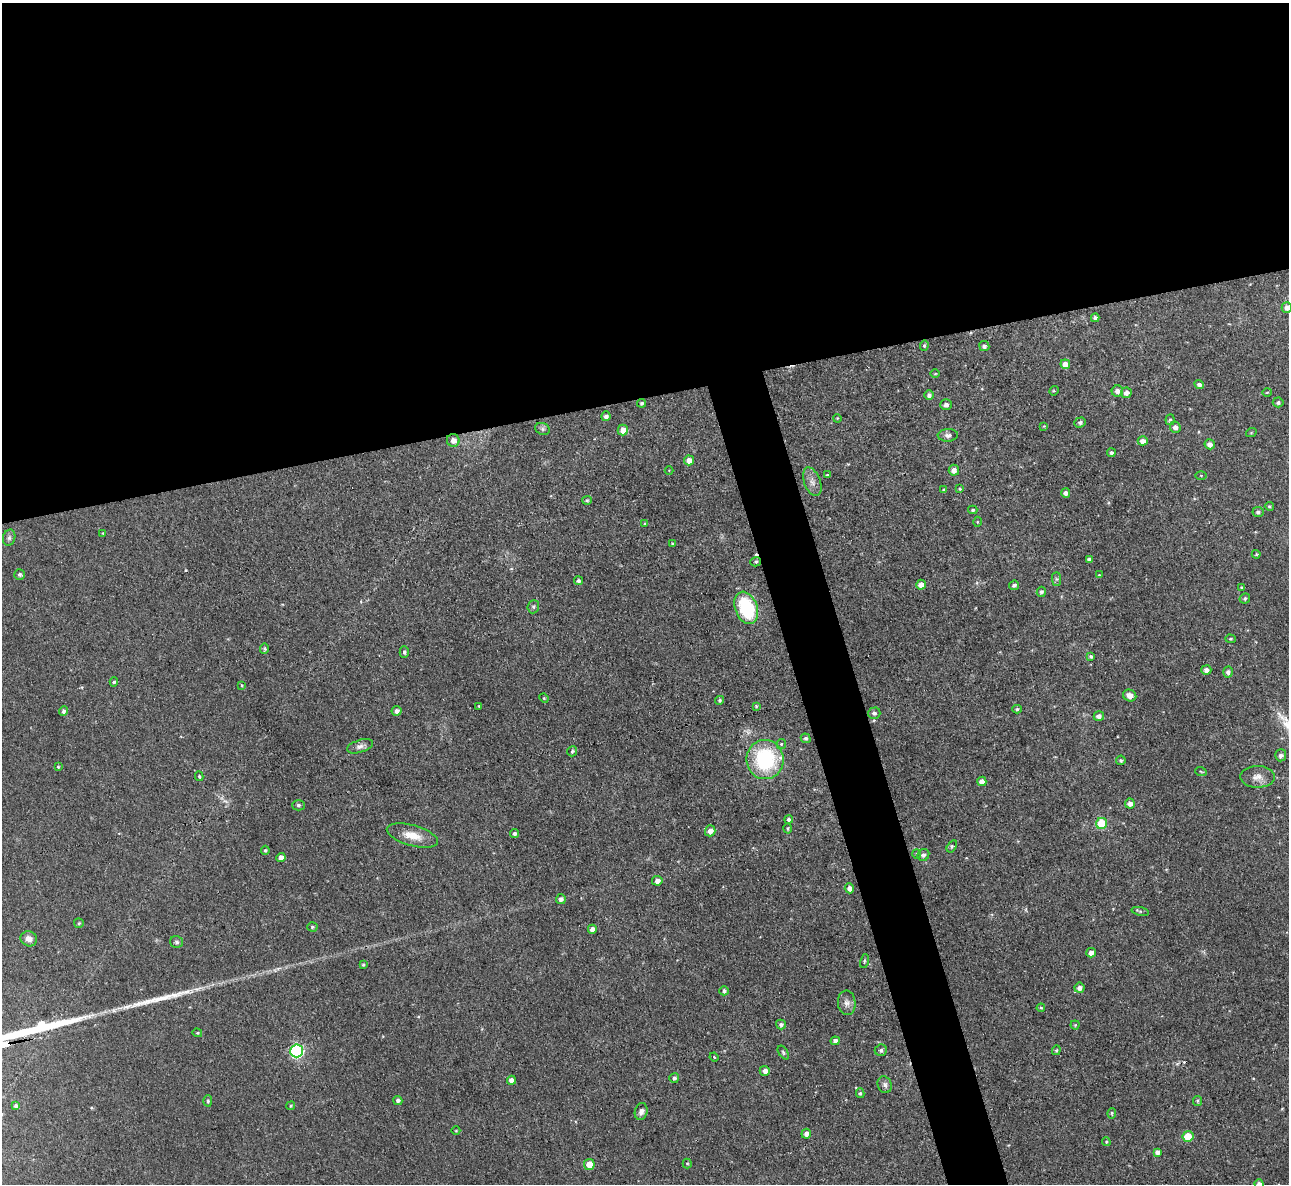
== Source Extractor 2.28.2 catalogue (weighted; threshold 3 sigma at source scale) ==
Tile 2 of 4 x 4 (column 2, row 1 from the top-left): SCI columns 1287-2573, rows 3684-4865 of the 5146 x 5127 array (HDU 1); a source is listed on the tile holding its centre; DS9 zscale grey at full resolution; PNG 1291 x 1186 px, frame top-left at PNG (2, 3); each listed source drawn as its Kron ellipse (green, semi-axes under 4 px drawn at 4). Shown black and unused: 36% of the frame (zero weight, under 3 of 4 exposures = <1% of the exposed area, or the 3 px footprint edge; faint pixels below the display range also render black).
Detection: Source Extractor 2.28.2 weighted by HDU 2 'WHT'; one run over the whole footprint, this tile lists its part. Background 0.0491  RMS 0.0074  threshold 0.0332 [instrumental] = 3 sigma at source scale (4.5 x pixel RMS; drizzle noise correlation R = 1.50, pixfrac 1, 0.05/0.05 arcsec/px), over >= 5 px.
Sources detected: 153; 1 too faint to see at this stretch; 2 cosmic-ray / hot-pixel residue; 1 long thin detection or spike segment (spike, bleed or trail) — neither listed nor drawn; the other 149 listed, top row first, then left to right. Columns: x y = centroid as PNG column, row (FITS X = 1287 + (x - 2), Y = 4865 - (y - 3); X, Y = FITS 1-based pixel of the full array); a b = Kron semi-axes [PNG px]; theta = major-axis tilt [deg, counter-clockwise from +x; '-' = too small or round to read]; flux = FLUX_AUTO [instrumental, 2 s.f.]
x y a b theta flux
1287 308 5 5 - 3.4
1095 318 4 4 - 2.3
924 345 5 4 - 1.1
984 346 5 5 - 2.4
1065 364 5 4 - 5.5
935 374 5 3 - 0.65
1199 385 5 4 - 2.4
1054 391 5 4 - 0.91
1117 391 5 5 - 3.5
1267 392 4 3 - 0.68
1126 393 5 5 - 3.4
929 395 5 4 - 2.3
1278 402 5 5 - 1.7
641 403 4 4 - 1.2
946 405 5 5 - 3.1
606 416 5 4 - 2.6
837 418 4 3 - 0.63
1170 420 5 4 - 1.3
1080 422 6 5 - 1.8
1044 426 4 4 - 0.71
1175 427 6 5 - 3.3
542 429 7 6 - 1.8
623 430 5 5 - 7
1251 433 5 3 - 0.63
948 435 10 6 3 2.8
453 440 6 6 - 4.3
1143 441 5 4 - 4.3
1210 444 5 5 - 4.1
1111 453 4 4 - 2.2
689 460 5 5 - 5.9
954 470 5 5 - 4.3
669 471 4 3 - 0.56
827 475 4 4 - 1
1201 475 5 3 - 0.68
812 482 15 8 -69 4.6
960 488 4 3 - 0.89
944 490 4 4 - 1.2
1066 493 5 4 - 2.8
587 500 5 4 - 1
1269 506 4 4 - 1
973 510 4 3 - 1.1
1258 512 5 5 - 1.8
977 522 5 3 - 0.66
644 524 4 3 - 0.62
103 533 4 3 - 0.65
9 538 8 6 75 2.1
672 544 4 3 - 0.8
1256 554 4 4 - 0.77
1089 559 4 4 - 1.8
756 562 5 4 - 1.1
20 574 5 5 - 1.9
1099 575 3 3 - 0.56
1056 579 7 4 -90 1.4
578 581 4 4 - 1.6
921 585 5 5 - 4.8
1014 585 5 4 - 1.7
1241 587 4 3 - 1
1041 592 5 4 - 1.8
1245 598 5 5 - 1.4
533 607 6 5 - 1.4
746 608 17 11 -70 52
1230 639 5 4 - 0.96
264 649 5 4 - 1.4
404 652 6 4 -88 1.6
1091 656 4 3 - 1.5
1206 670 5 5 - 3.5
1228 672 5 5 - 2.4
114 682 5 4 - 1.3
242 685 4 3 - 0.78
1130 695 7 5 -23 4.5
544 698 5 4 - 0.76
720 700 4 4 - 1.3
479 706 3 2 - 0.55
756 706 3 3 - 0.75
1017 709 5 4 - 1.3
64 711 5 4 - 2.4
397 711 5 5 - 2.9
874 713 6 5 - 2.1
1099 716 5 4 - 2.9
806 738 5 4 - 1.7
781 744 5 5 - 1.1
360 746 13 6 17 3.4
572 751 5 5 - 1.2
1281 755 6 5 - 2.4
765 760 19 18 - 66
1121 760 5 4 - 1.3
58 767 3 3 - 0.84
1201 772 6 3 -21 0.85
199 776 5 3 - 1.1
1257 777 17 11 -1 6.4
982 781 4 4 - 4.2
1130 803 5 5 - 3.4
298 805 6 5 - 1.4
789 820 4 4 - 1.9
1102 823 5 5 - 30
787 828 5 4 - 0.9
710 831 5 5 - 5.4
514 833 4 4 - 1.7
412 836 26 10 -15 12
952 846 7 4 58 1
265 850 4 4 - 0.98
917 854 5 3 - 0.61
923 855 6 5 - 2
281 857 4 4 - 5.3
657 881 5 5 - 3.8
849 888 5 4 - 4.2
561 899 5 5 - 2.3
1140 911 9 3 -13 1.3
79 923 5 5 - 1.1
312 927 5 4 - 1
592 929 4 4 - 4.6
29 939 8 7 - 5
177 942 6 5 - 1.6
1091 953 5 4 - 3.7
864 961 7 4 78 1.1
363 965 4 4 - 1.2
1079 988 5 5 - 3.5
724 991 4 4 - 1.8
847 1003 12 9 -86 4.1
1041 1008 4 4 - 0.81
781 1024 5 4 - 2.1
1075 1025 4 4 - 0.77
197 1033 5 4 - 0.85
835 1041 4 4 - 3.3
881 1050 6 5 - 1.9
1056 1050 5 4 - 0.96
296 1051 6 6 - 120
783 1053 7 4 -54 1.3
714 1057 4 3 - 0.71
765 1071 5 5 - 3.6
674 1078 5 5 - 1.7
511 1080 4 4 - 4.5
885 1085 8 7 - 2.8
860 1093 5 4 - 1.4
398 1100 4 4 - 2.1
208 1101 5 4 - 1.6
1197 1101 5 4 - 1.1
16 1106 4 4 - 2.8
291 1106 4 4 - 1.1
641 1112 8 6 74 3.3
1112 1113 5 4 - 0.9
456 1131 4 3 - 0.55
806 1134 5 4 - 3.4
1188 1136 5 5 - 17
1106 1142 4 3 - 0.86
1157 1152 4 4 - 3
687 1163 5 4 - 0.9
589 1164 5 5 - 11
1259 1184 4 4 - 2.9
Isophote crosses this tile's border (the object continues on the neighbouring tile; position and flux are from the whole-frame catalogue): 2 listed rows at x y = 1287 308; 1259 1184